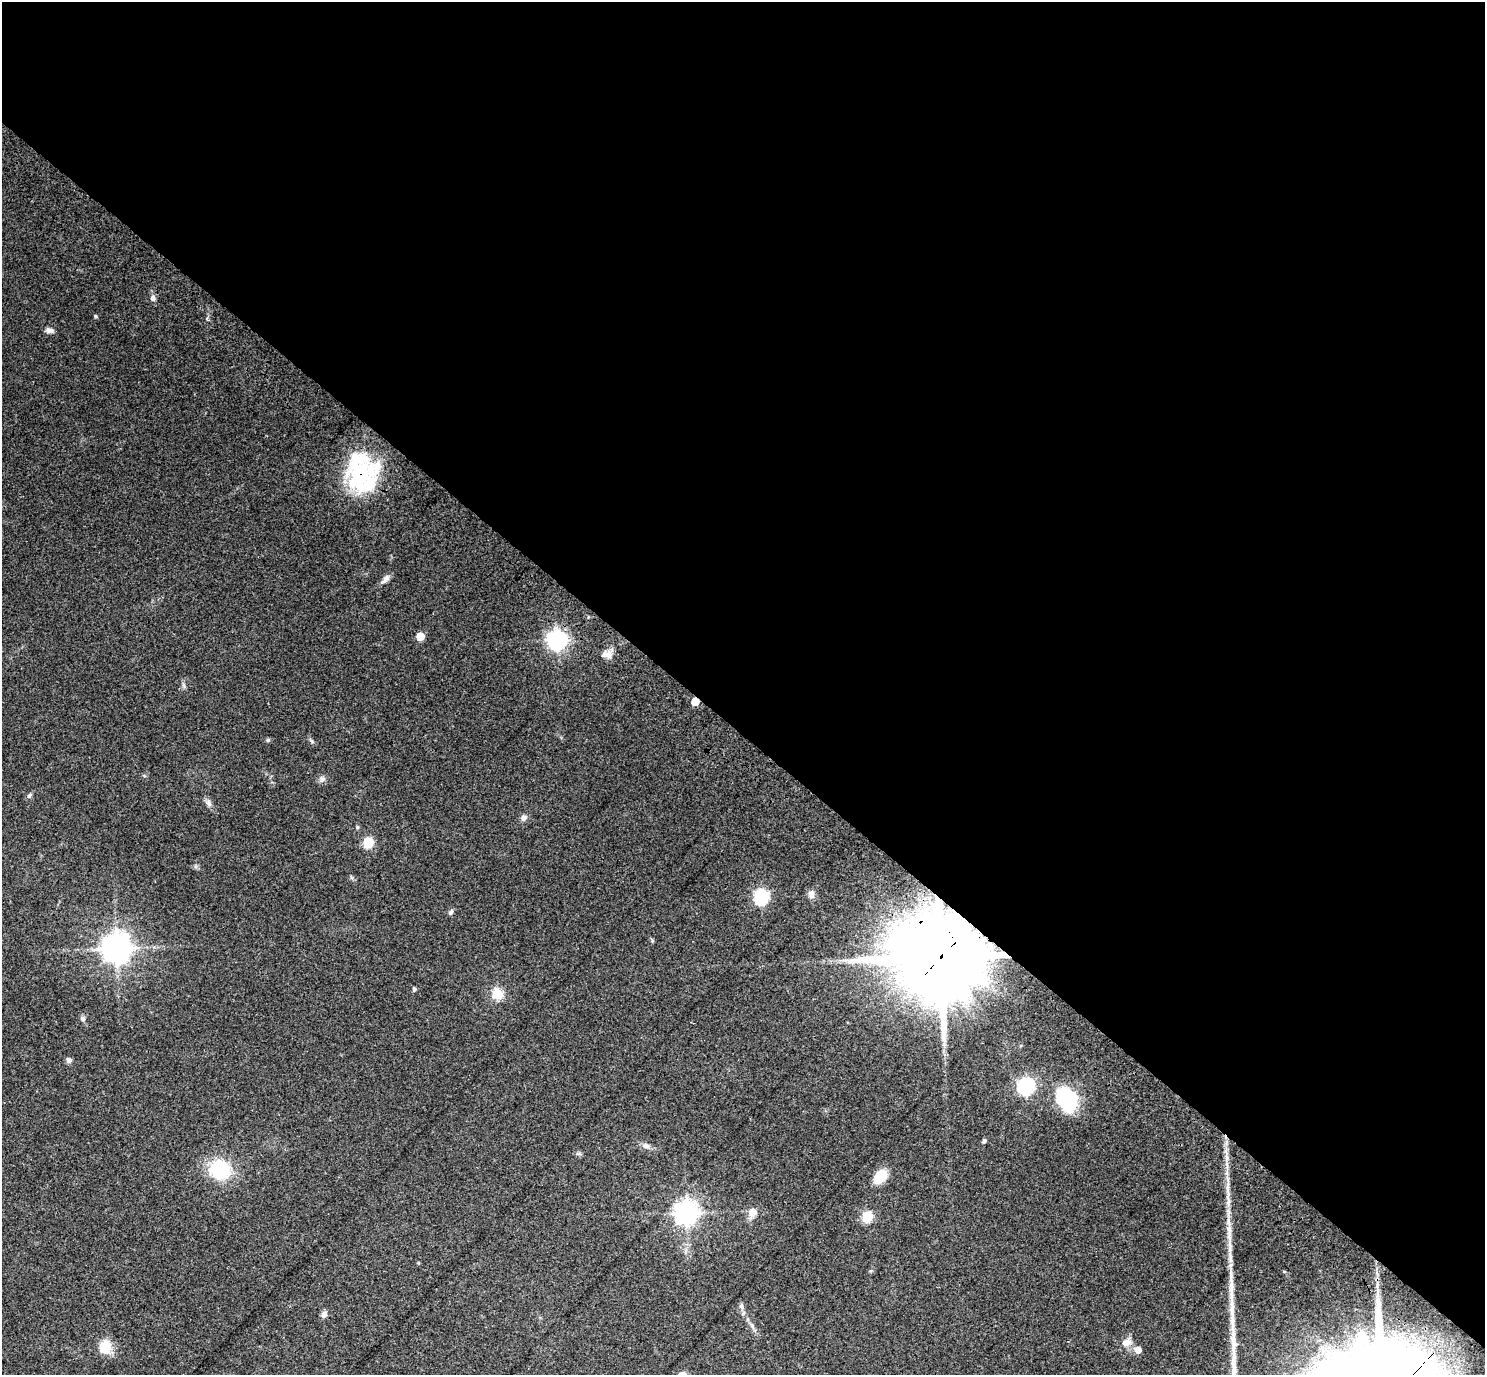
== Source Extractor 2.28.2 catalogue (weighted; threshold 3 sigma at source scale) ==
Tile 3 of 4 x 4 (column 3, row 1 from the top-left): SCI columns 3121-4603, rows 4528-5900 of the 6233 x 6246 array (HDU 1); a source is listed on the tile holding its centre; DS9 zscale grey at full resolution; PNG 1487 x 1377 px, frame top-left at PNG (2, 2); no overlay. Shown black and unused: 53% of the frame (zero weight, under 3 of 4 exposures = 9% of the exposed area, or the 3 px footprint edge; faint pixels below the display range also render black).
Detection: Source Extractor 2.28.2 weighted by HDU 2 'WHT'; one run over the whole footprint, this tile lists its part. Background 0.203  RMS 0.0077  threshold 0.0348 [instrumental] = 3 sigma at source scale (4.5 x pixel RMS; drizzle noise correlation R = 1.50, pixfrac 1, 0.0396/0.0396 arcsec/px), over >= 5 px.
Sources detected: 48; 3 inside a brighter object's white glare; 1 long thin detection or spike segment (spike, bleed or trail) — not listed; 2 inside a brighter listed object's ellipse — not listed separately; the other 42 listed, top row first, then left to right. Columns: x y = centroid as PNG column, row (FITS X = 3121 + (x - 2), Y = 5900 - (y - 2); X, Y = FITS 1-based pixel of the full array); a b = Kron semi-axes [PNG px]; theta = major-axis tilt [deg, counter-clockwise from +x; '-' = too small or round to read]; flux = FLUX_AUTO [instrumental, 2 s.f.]
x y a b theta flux
153 298 7 6 - 2.3
95 316 5 4 - 0.96
50 330 11 6 -7 2.8
361 473 43 37 41 73
386 579 13 6 48 3.7
420 636 5 5 - 13
557 640 7 7 - 370
608 654 12 10 25 5.7
183 685 7 4 -70 1.5
695 701 5 5 - 15
268 740 6 4 0 1.4
312 741 8 4 -54 1.3
322 779 8 8 - 2.6
29 796 7 5 71 1.6
209 803 10 6 -70 2.6
523 818 8 7 - 3.3
357 827 5 5 - 1
368 842 6 6 - 44
811 894 10 8 -84 4.2
761 897 7 6 - 130
451 912 8 5 59 1.9
652 941 6 5 - 0.99
116 948 9 9 - 1000
941 956 28 22 40 13000
414 989 5 4 - 1.6
497 994 14 12 -59 11
83 1019 7 6 - 2.1
69 1060 7 6 - 2.3
1026 1086 7 7 - 180
1071 1098 34 23 27 41
984 1141 4 4 - 2.1
646 1146 10 7 -27 2.9
220 1169 25 22 -27 40
880 1176 14 10 50 18
752 1212 6 6 - 11
686 1213 8 8 - 580
867 1217 6 5 - 52
741 1306 10 6 -71 2.8
324 1315 8 7 - 3.1
1126 1342 13 10 13 5.9
106 1347 17 13 -89 15
1138 1350 6 5 - 6.5
Overlapping masked pixels (flux is a lower limit): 3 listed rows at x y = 361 473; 695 701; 941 956